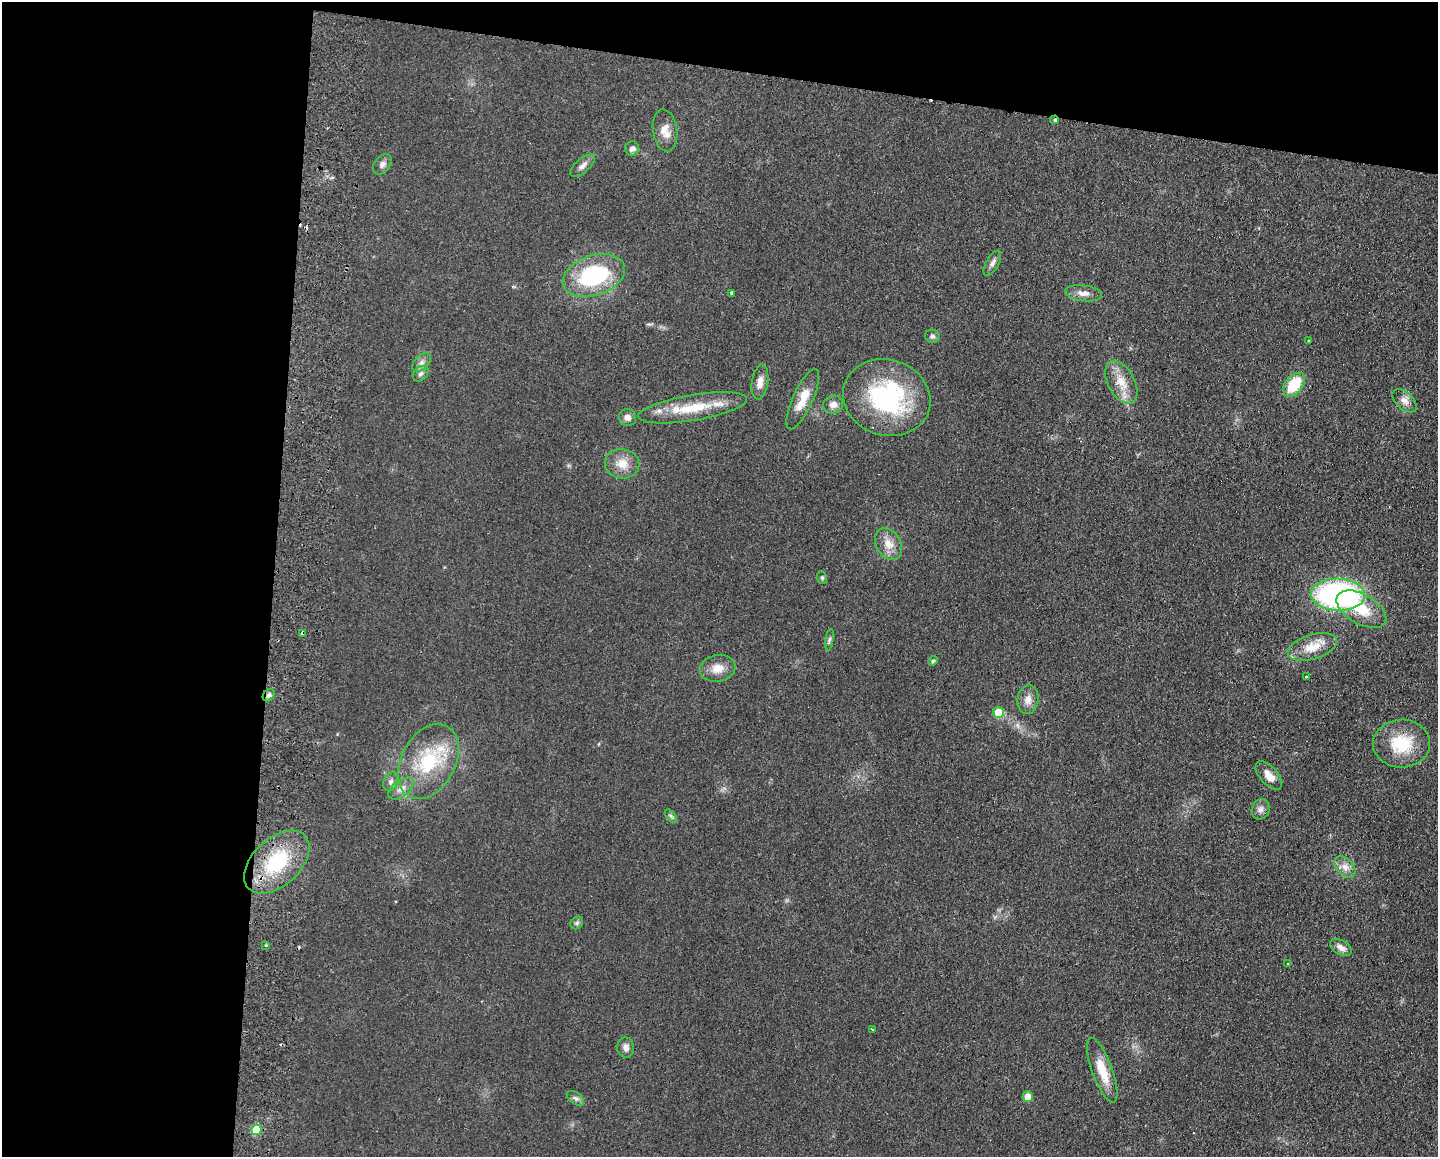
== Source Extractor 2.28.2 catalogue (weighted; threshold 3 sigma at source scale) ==
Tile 1 of 3 x 4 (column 1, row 1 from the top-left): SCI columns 169-1604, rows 3473-4627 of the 4757 x 4636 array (HDU 1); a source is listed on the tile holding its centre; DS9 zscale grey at full resolution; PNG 1440 x 1159 px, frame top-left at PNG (2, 2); each listed source drawn as its Kron ellipse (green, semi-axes under 4 px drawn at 4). Shown black and unused: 25% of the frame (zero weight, under 2 of 3 exposures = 3% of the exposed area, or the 3 px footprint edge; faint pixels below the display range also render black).
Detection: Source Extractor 2.28.2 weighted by HDU 2 'WHT'; one run over the whole footprint, this tile lists its part. Background 0.0578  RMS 0.01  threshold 0.0467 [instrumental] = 3 sigma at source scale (4.5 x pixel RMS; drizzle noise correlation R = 1.50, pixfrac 1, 0.05/0.05 arcsec/px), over >= 5 px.
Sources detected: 60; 4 cosmic-ray / hot-pixel residue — neither listed nor drawn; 1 inside a brighter listed object's ellipse — not listed separately; the other 55 listed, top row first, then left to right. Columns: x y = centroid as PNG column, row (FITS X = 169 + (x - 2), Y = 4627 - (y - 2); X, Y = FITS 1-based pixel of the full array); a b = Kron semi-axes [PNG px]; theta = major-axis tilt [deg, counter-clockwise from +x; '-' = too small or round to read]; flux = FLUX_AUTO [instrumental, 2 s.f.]
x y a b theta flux
1055 120 4 3 - 1.8
665 130 21 12 -82 12
632 149 7 7 - 4.9
382 164 11 7 52 4.4
583 166 15 7 41 5.4
992 263 14 6 60 4.4
594 276 32 20 19 94
731 293 3 3 - 2.2
1083 293 18 8 -7 7.6
932 336 7 6 - 2.6
1309 341 3 3 - 1.7
422 362 11 7 46 4.7
420 374 9 6 43 3.3
760 382 17 8 82 8.6
1121 382 23 13 -62 19
1294 385 13 8 52 34
887 398 44 38 -18 130
803 399 33 10 66 19
1405 401 14 8 -43 6.6
833 404 10 9 - 6.4
693 408 55 13 10 40
627 417 8 8 - 5.3
622 464 17 14 -10 15
889 544 17 12 -58 12
822 578 6 5 - 1.6
1338 595 27 16 -2 240
1361 609 27 15 -30 30
303 633 4 3 - 4.9
829 640 11 4 81 2.4
1313 647 25 12 17 20
933 661 5 4 - 1.6
718 668 18 13 11 13
1306 677 3 3 - 2
269 695 7 5 51 2.8
1028 700 14 10 82 8.2
998 712 5 5 - 30
1401 744 28 24 1 44
428 762 40 27 62 68
1269 776 17 9 -50 11
390 782 10 7 70 3.9
401 789 15 8 37 7.7
1261 809 10 8 65 4.6
671 816 8 4 -53 1.9
277 862 39 23 43 70
1345 867 12 8 -46 7.3
577 923 7 5 47 2
266 945 3 2 - 1.6
1341 948 12 7 -29 6.1
1288 963 3 3 - 1.8
872 1029 3 2 - 0.87
626 1048 10 8 -80 5.5
1102 1070 34 10 -70 24
1028 1097 5 5 - 16
576 1098 10 6 -36 3.3
256 1130 5 5 - 35
Overlapping masked pixels (flux is a lower limit): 3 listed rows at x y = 1055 120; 303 633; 269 695